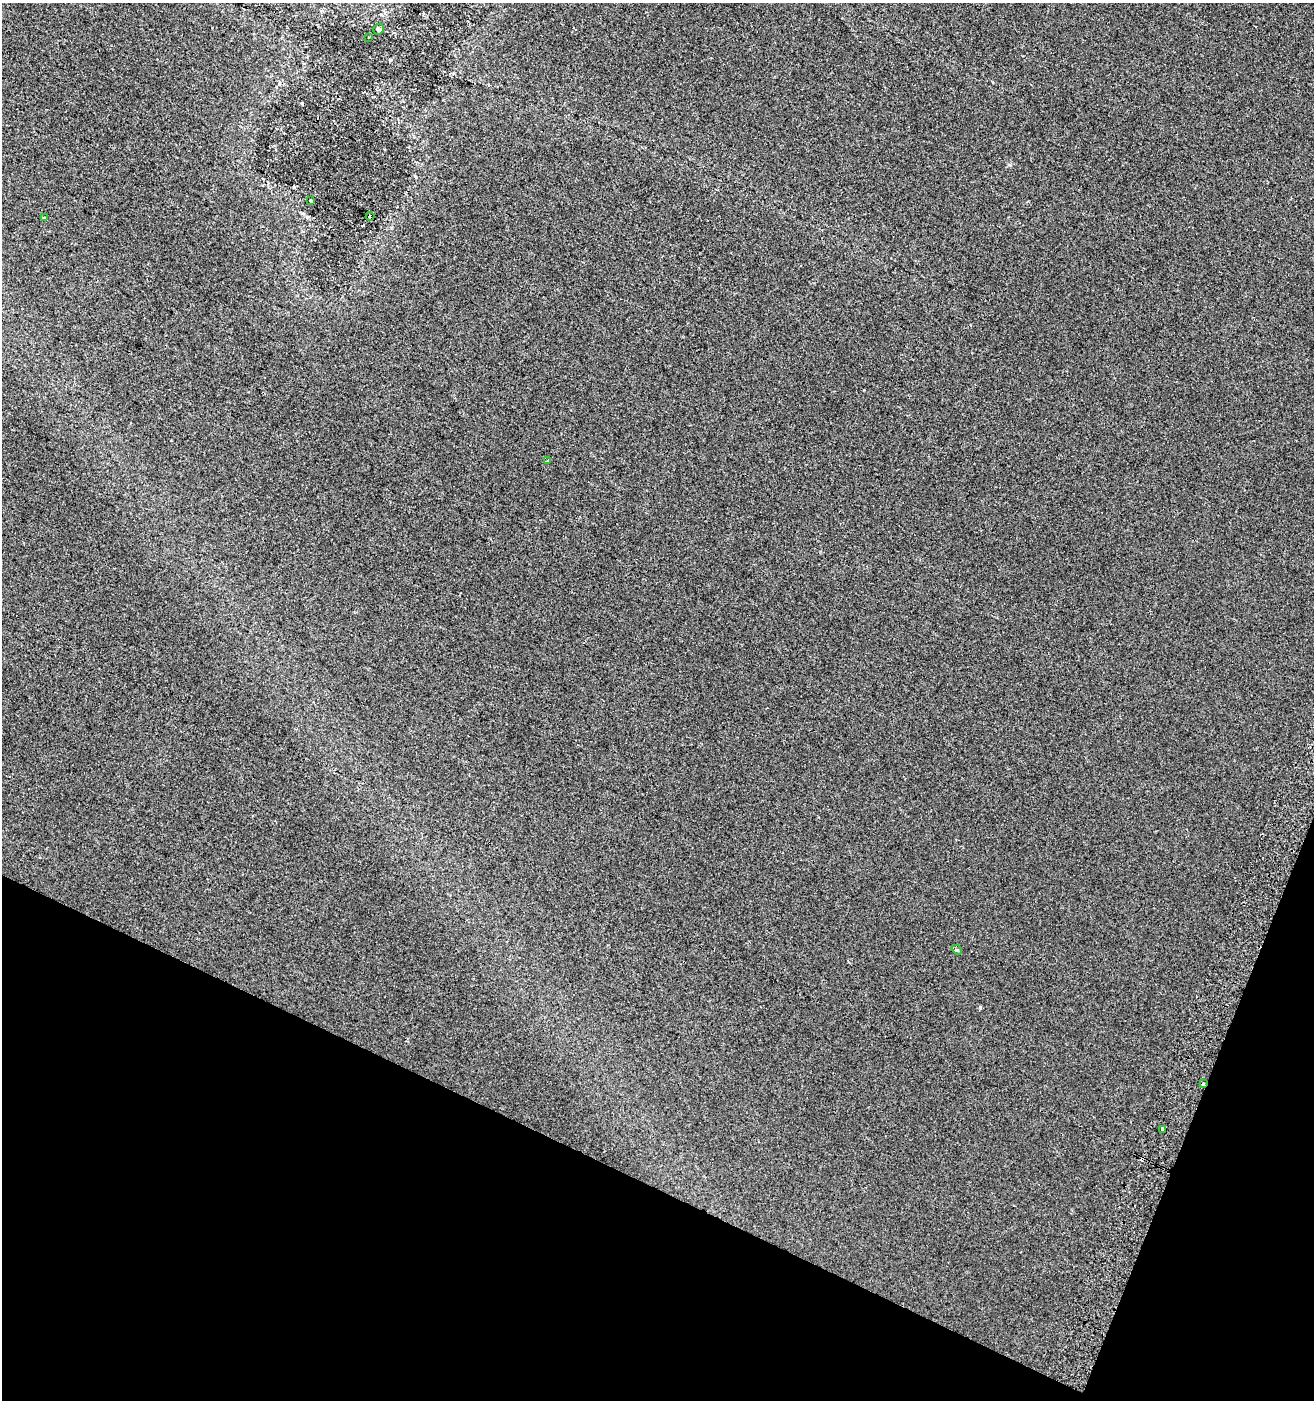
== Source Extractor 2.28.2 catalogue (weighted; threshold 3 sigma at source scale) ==
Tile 15 of 4 x 4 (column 3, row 4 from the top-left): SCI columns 2935-4246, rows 18-1415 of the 5803 x 5636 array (HDU 1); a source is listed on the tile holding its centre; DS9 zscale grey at full resolution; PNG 1316 x 1402 px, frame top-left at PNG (2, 3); each listed source drawn as its Kron ellipse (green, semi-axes under 4 px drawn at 4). Shown black and unused: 19% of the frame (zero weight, under 2 of 3 exposures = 2% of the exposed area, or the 3 px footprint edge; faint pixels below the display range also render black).
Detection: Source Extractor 2.28.2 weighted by HDU 2 'WHT'; one run over the whole footprint, this tile lists its part. Background 7.39e-04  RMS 0.0071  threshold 0.032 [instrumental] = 3 sigma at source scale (4.5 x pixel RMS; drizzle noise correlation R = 1.50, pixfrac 1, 0.0396/0.0396 arcsec/px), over >= 5 px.
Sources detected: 12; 3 cosmic-ray / hot-pixel residue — neither listed nor drawn; the other 9 listed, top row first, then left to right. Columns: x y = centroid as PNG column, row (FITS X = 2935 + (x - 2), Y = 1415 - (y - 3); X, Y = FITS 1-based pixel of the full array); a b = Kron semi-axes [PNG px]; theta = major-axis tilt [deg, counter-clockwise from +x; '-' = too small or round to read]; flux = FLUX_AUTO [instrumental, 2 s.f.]
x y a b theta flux
379 29 5 5 - 1.4
368 37 3 2 - 0.69
311 201 3 3 - 2.6
370 216 4 3 - 8.1
44 218 4 2 - 0.66
548 461 3 3 - 1.6
957 950 5 4 - 0.8
1203 1084 3 3 - 6.5
1162 1129 3 3 - 1.7
Overlapping masked pixels (flux is a lower limit): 2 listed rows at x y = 370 216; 1203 1084